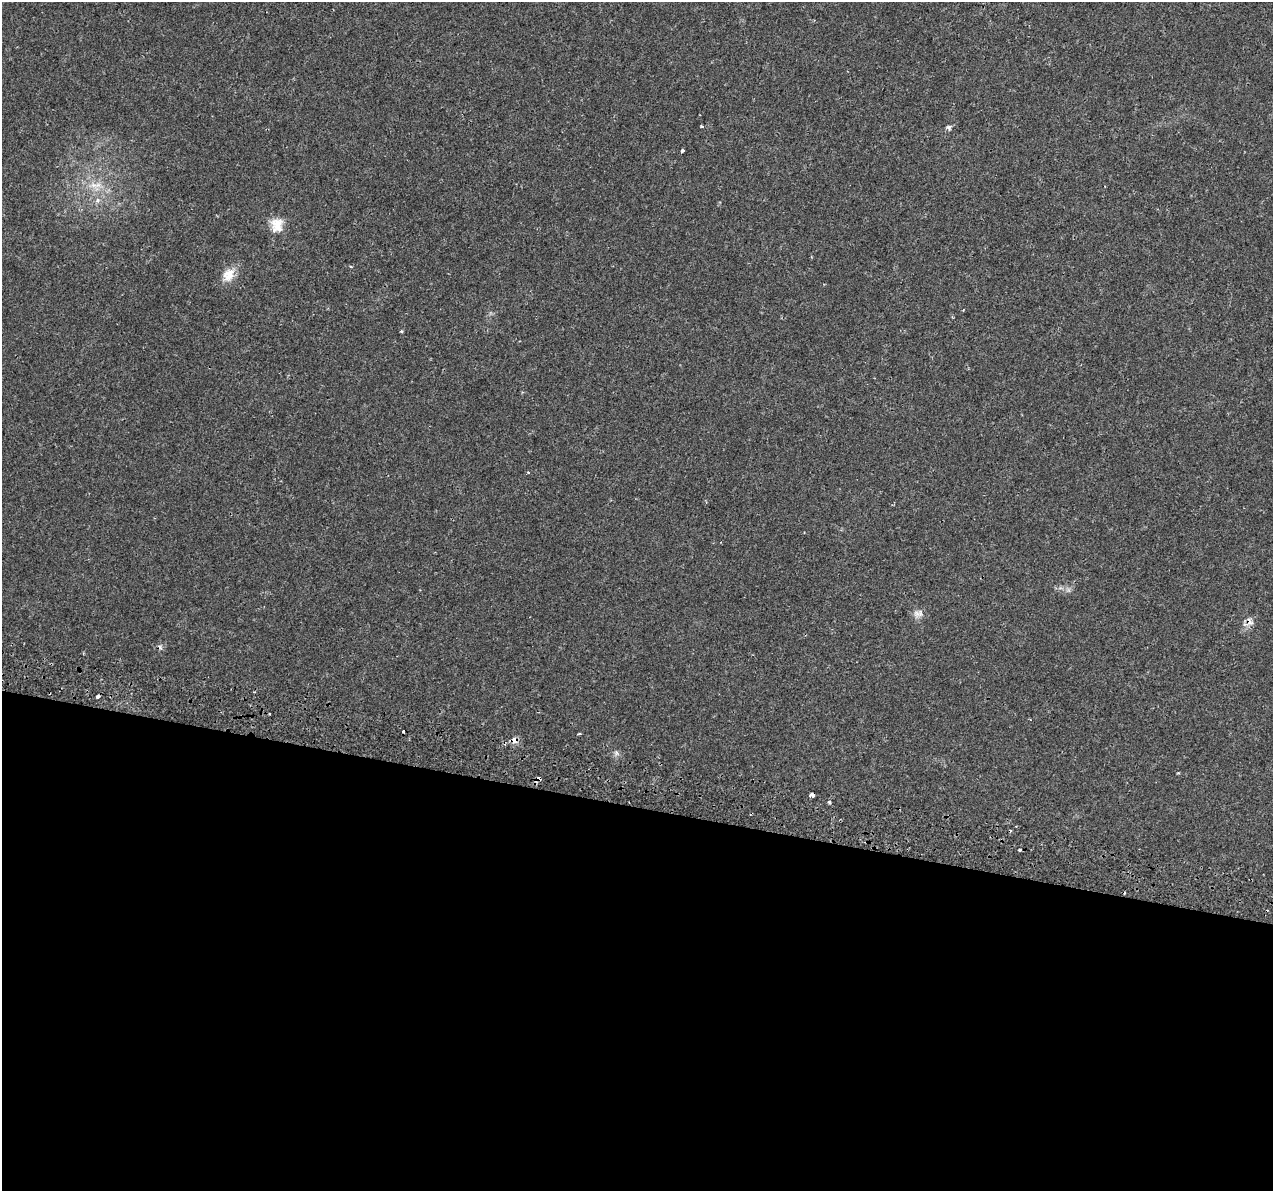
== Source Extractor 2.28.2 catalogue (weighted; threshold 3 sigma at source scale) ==
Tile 14 of 4 x 4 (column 2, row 4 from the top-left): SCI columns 1340-2610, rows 355-1543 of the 5212 x 5405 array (HDU 1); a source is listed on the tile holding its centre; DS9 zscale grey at full resolution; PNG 1275 x 1193 px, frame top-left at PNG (2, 2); no overlay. Shown black and unused: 32% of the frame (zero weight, under 2 of 3 exposures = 5% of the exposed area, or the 3 px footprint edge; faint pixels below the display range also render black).
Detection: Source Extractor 2.28.2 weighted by HDU 2 'WHT'; one run over the whole footprint, this tile lists its part. Background 0.0529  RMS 0.0041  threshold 0.0187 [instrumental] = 3 sigma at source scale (4.5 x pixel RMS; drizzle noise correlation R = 1.50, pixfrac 1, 0.0396/0.0396 arcsec/px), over >= 5 px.
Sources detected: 25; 5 cosmic-ray / hot-pixel residue — not listed; the other 20 listed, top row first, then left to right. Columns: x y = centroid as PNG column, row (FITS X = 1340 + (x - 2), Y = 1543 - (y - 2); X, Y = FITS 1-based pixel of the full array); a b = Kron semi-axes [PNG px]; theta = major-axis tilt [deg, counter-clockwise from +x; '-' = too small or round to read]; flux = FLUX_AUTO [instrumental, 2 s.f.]
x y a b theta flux
701 126 3 3 - 0.71
948 127 6 6 - 1.1
682 151 4 3 - 1.5
94 185 12 7 -26 3.4
98 200 7 6 - 1.3
277 224 21 15 50 6.2
351 267 4 3 - 0.38
228 275 19 14 54 6.1
401 331 3 3 - 0.64
528 472 4 3 - 0.51
918 614 15 9 15 2.6
1250 622 13 7 -56 2.2
98 696 4 3 - 2.2
269 713 3 2 - 0.39
514 740 9 8 - 2.2
616 752 6 5 - 0.93
539 778 5 3 - 2.9
812 795 4 3 - 14
829 802 3 3 - 1.1
1019 850 3 3 - 1.2
Overlapping masked pixels (flux is a lower limit): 4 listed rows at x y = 1250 622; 514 740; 539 778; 812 795